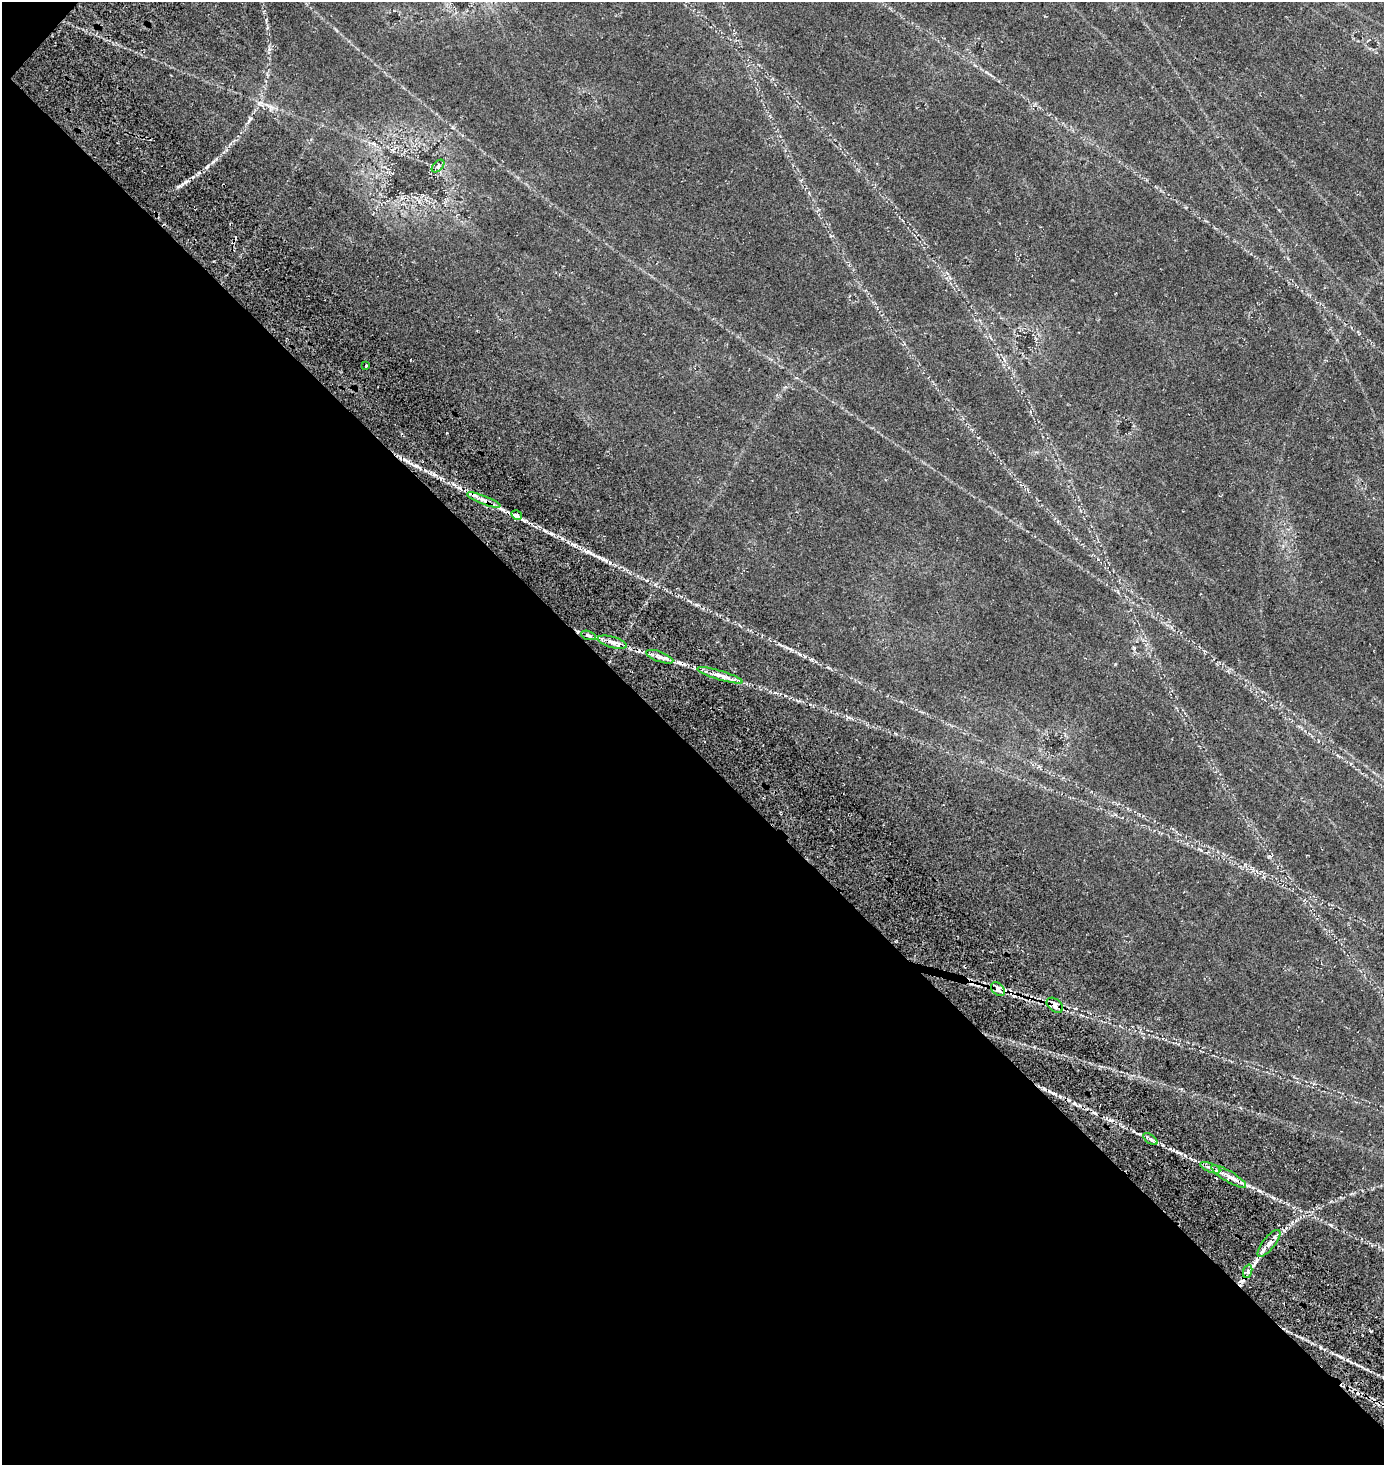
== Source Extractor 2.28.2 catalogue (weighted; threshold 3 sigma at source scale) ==
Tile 9 of 4 x 4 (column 1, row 3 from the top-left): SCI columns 280-1661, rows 1713-3175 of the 6331 x 6330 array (HDU 1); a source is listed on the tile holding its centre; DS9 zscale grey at full resolution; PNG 1386 x 1467 px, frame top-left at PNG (2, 2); each listed source drawn as its Kron ellipse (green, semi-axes under 4 px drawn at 4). Shown black and unused: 49% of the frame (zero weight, under 3 of 5 exposures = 11% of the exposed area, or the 3 px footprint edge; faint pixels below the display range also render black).
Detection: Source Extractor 2.28.2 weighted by HDU 2 'WHT'; one run over the whole footprint, this tile lists its part. Background 0.14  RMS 0.026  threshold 0.115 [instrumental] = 3 sigma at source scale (4.5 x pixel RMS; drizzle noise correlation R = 1.50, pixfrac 1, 0.05/0.05 arcsec/px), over >= 5 px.
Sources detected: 18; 3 cosmic-ray / hot-pixel residue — neither listed nor drawn; the other 15 listed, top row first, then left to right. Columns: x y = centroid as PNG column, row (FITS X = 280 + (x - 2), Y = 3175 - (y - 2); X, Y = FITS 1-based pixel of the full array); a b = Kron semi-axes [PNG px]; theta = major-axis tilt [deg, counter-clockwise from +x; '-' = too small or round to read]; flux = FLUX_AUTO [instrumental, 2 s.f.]
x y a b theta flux
438 166 7 4 46 5.5
366 366 3 2 - 2.8
484 500 17 4 -21 15
517 515 6 4 -31 41
588 635 8 3 -19 5.3
612 642 15 5 -15 16
660 657 14 5 -20 14
720 675 24 4 -17 22
998 989 8 5 -43 19
1055 1005 9 6 -38 20
1150 1139 8 4 -36 7.2
1210 1168 11 4 -22 9
1229 1176 20 5 -30 21
1269 1243 16 6 51 19
1248 1271 7 4 71 6.2
Overlapping masked pixels (flux is a lower limit): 5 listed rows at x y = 484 500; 517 515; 998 989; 1055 1005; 1229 1176